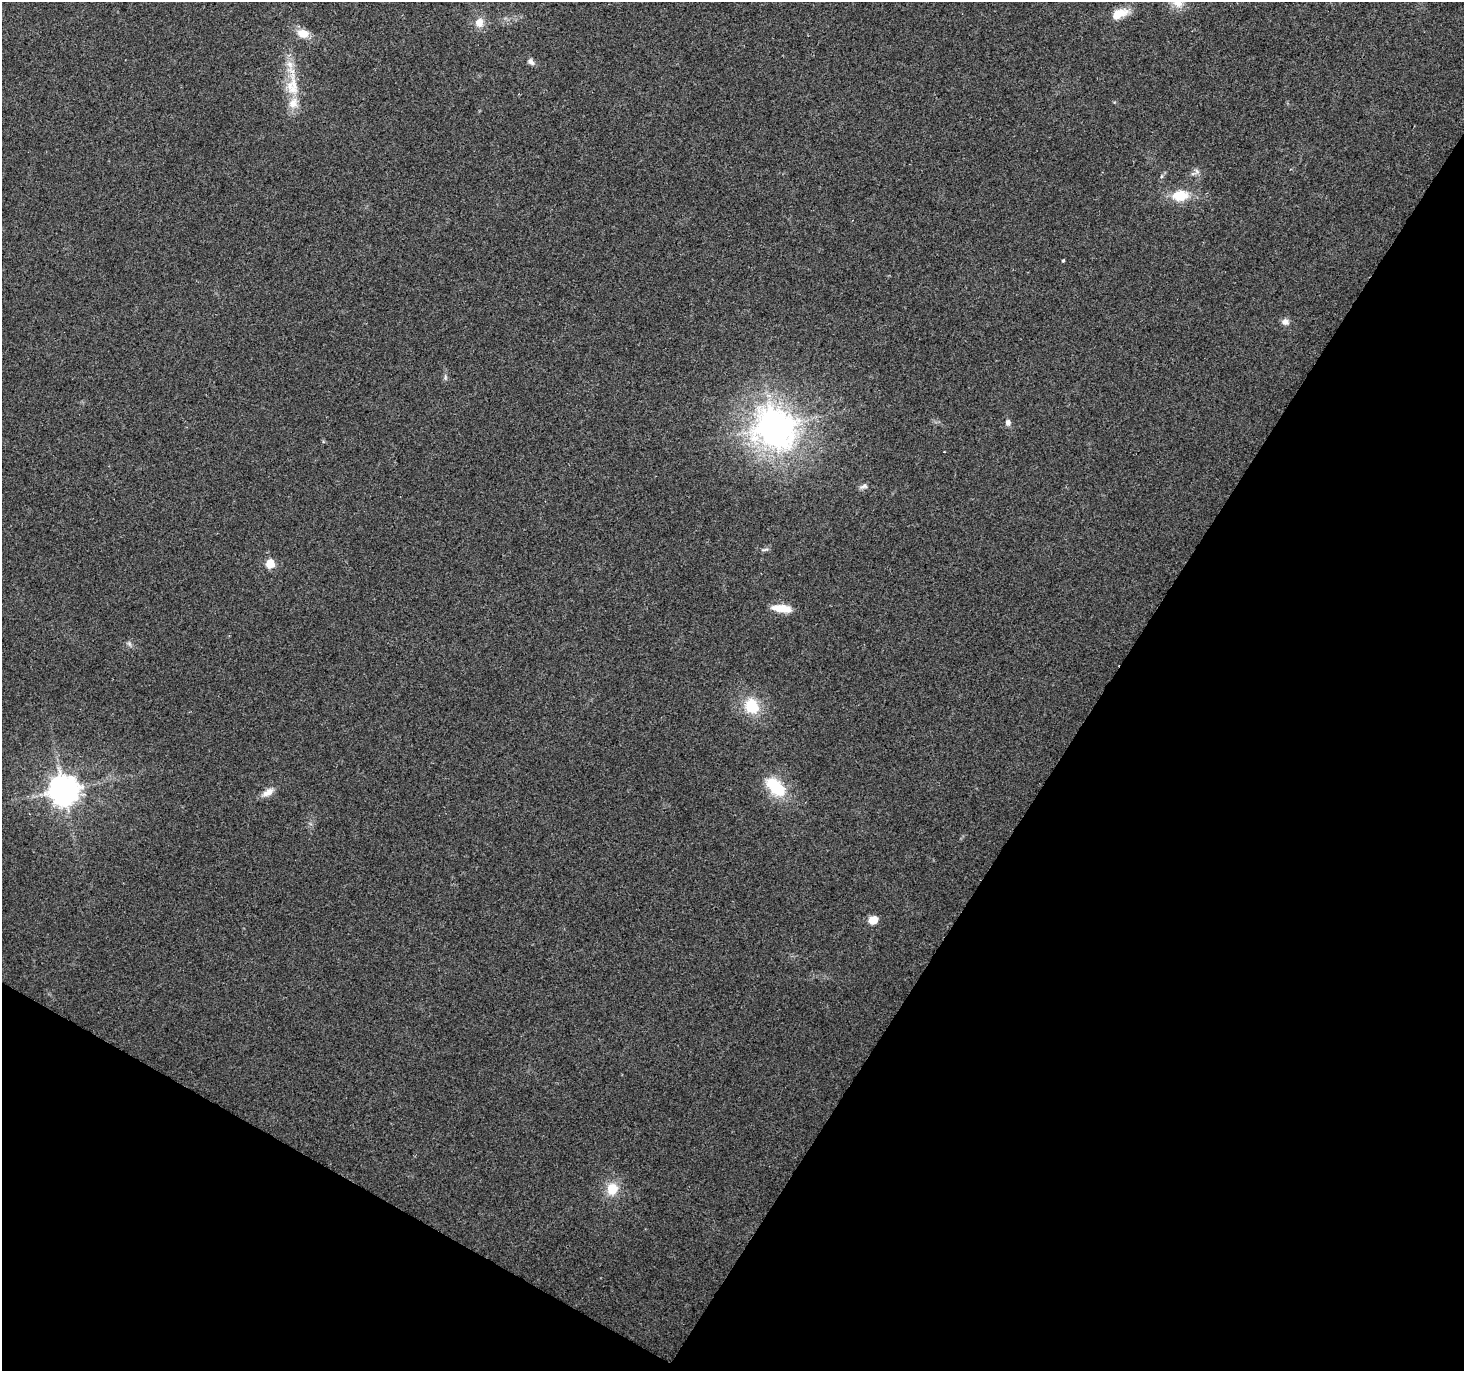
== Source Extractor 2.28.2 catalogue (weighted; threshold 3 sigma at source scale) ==
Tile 15 of 4 x 4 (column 3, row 4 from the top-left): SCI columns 2923-4384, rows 193-1561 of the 5851 x 5929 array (HDU 1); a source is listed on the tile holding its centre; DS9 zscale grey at full resolution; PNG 1466 x 1373 px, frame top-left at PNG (2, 2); no overlay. Shown black and unused: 31% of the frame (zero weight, under 2 of 3 exposures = <1% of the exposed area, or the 3 px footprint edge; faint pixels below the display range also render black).
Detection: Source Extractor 2.28.2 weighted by HDU 2 'WHT'; one run over the whole footprint, this tile lists its part. Background 0.1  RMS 0.0076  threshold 0.0341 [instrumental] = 3 sigma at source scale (4.5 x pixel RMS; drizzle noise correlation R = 1.50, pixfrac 1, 0.0396/0.0396 arcsec/px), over >= 5 px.
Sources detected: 27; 1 cosmic-ray / hot-pixel residue — not listed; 2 inside a brighter listed object's ellipse — not listed separately; the other 24 listed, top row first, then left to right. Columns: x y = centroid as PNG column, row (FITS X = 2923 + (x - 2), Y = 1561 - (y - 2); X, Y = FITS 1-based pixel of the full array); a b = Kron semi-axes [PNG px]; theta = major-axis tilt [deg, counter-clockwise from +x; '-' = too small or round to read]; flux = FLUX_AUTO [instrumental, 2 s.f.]
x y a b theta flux
1119 14 22 11 23 13
479 22 13 10 83 7.7
303 34 14 10 -15 9.5
531 62 9 7 -45 2.7
291 88 29 18 -76 23
1197 171 9 7 -51 2.8
1162 176 6 3 70 1.1
1180 196 19 13 5 18
1063 260 4 3 - 0.89
1285 322 9 8 - 4
445 377 7 4 -90 1.4
1008 423 8 7 - 2.8
774 426 14 13 - 960
863 486 12 6 19 2.4
765 549 10 3 12 1.6
270 564 5 5 - 28
782 608 22 7 -7 15
129 643 8 5 -59 1.7
752 706 16 14 -64 25
776 787 26 15 -43 31
64 790 9 9 - 1100
268 792 16 8 31 6.3
873 920 10 9 - 7.6
612 1189 14 13 - 15